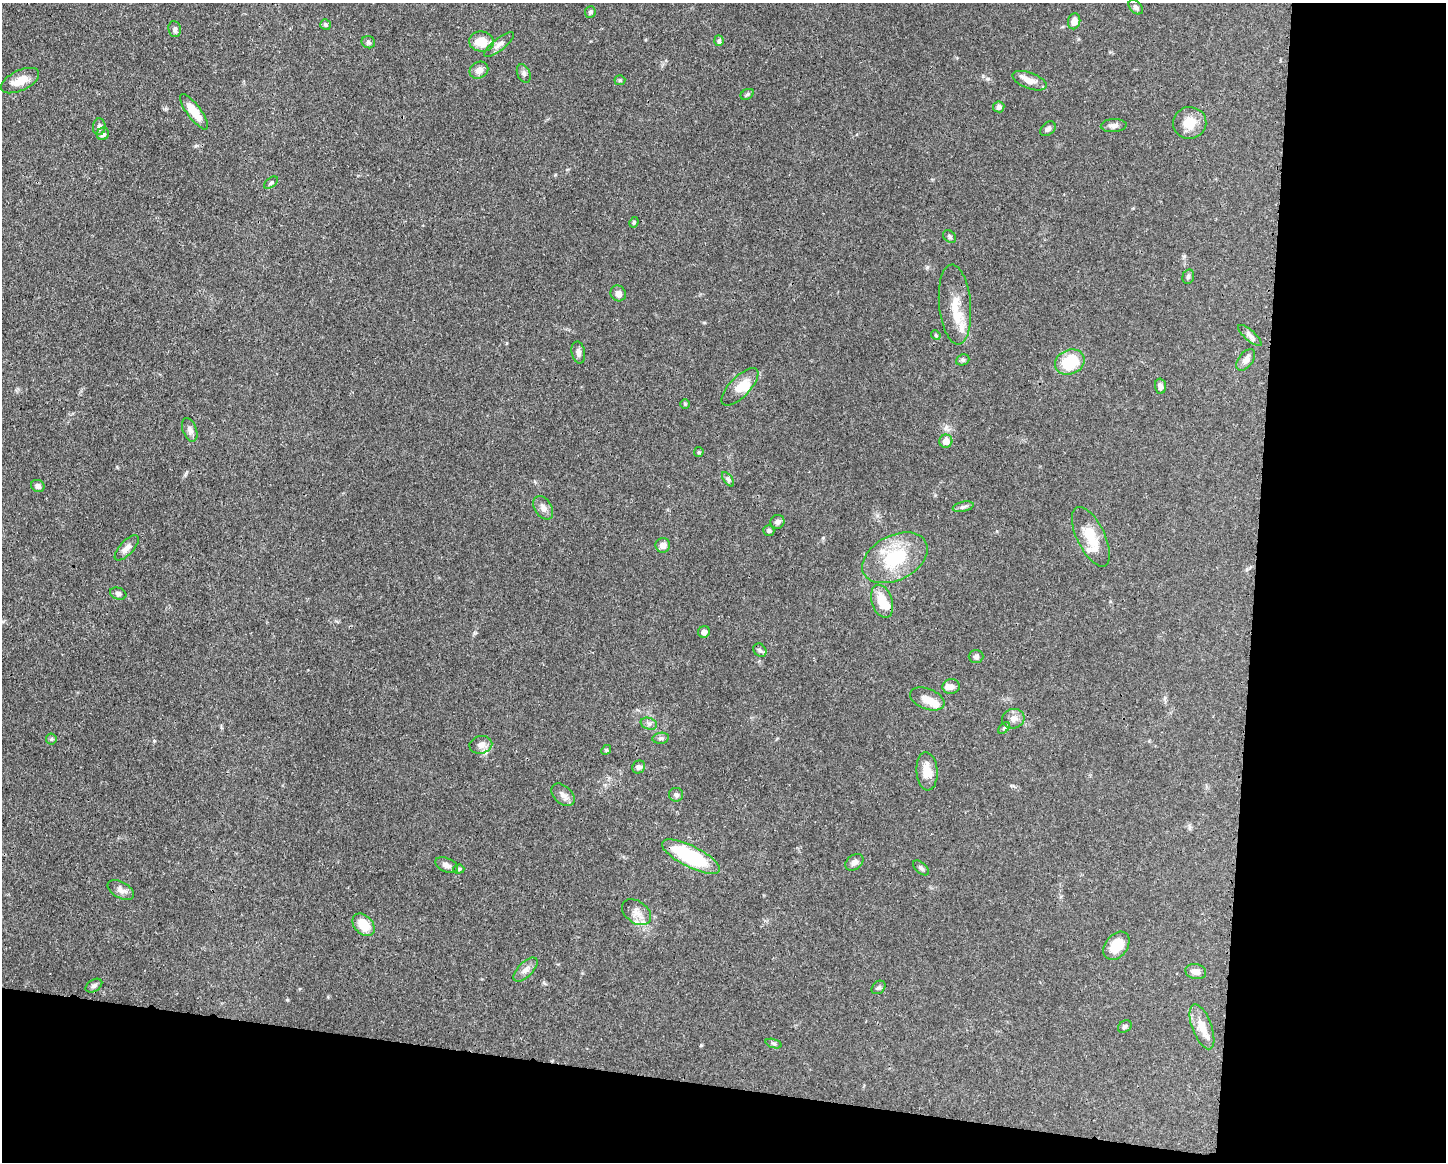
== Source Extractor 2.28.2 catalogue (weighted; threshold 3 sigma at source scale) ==
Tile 12 of 3 x 4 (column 3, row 4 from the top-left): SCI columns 3005-4448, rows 4-1163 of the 4676 x 4645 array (HDU 1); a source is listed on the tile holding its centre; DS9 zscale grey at full resolution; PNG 1448 x 1164 px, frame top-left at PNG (2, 3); each listed source drawn as its Kron ellipse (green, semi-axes under 4 px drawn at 4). Shown black and unused: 20% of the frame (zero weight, under 3 of 4 exposures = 1% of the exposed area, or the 3 px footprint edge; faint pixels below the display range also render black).
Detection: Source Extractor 2.28.2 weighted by HDU 2 'WHT'; one run over the whole footprint, this tile lists its part. Background 0.0544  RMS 0.0032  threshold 0.0145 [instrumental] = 3 sigma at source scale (4.5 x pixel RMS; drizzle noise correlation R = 1.50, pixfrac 1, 0.05/0.05 arcsec/px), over >= 5 px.
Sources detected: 91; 1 inside a brighter object's white glare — neither listed nor drawn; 6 inside a brighter listed object's ellipse — not listed separately; the other 84 listed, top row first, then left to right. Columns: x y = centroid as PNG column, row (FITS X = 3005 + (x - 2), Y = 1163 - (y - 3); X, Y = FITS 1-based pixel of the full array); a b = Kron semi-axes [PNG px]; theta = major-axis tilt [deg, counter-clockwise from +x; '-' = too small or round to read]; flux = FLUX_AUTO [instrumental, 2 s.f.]
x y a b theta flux
1136 7 8 5 -45 0.88
590 12 6 5 - 0.5
1074 21 8 6 76 2.2
326 25 5 5 - 0.53
175 29 8 6 -81 0.91
719 41 5 4 - 0.71
368 42 7 6 - 0.66
481 42 12 10 -6 5.7
499 45 18 6 38 1.5
479 70 10 8 31 2.1
524 73 9 6 -67 0.91
620 80 5 5 - 0.41
20 81 20 10 26 4.4
1029 81 18 8 -20 3.3
747 94 7 5 29 0.53
999 107 5 5 - 1.1
194 112 21 7 -53 6.3
1190 123 16 16 - 5.2
1114 126 13 6 3 1.4
99 127 8 6 85 1.4
1048 129 9 6 39 1
103 134 6 6 - 1.5
271 183 8 4 37 0.61
634 222 5 4 - 0.47
950 236 7 5 -49 0.63
1188 277 7 5 74 0.64
618 293 8 7 - 1.4
955 305 40 16 -85 7.7
936 335 5 4 - 0.37
1250 335 15 5 -41 1.3
578 352 11 6 -78 1.2
963 360 7 5 21 0.6
1246 360 12 7 52 1.7
1070 362 15 12 22 12
1160 386 7 5 -88 1.2
740 387 24 10 46 4.6
685 404 5 5 - 0.37
190 430 12 7 -70 1.5
946 441 6 6 - 2.9
699 452 5 4 - 0.36
728 479 8 4 -54 0.64
38 486 7 6 - 1.2
963 507 10 5 12 0.87
543 508 13 8 -56 1.7
777 522 7 6 - 1
769 530 5 5 - 0.65
1091 537 32 14 -64 7.8
663 545 7 7 - 1.6
127 548 16 7 47 2.1
895 558 35 22 27 18
118 594 8 6 -20 0.9
882 601 17 10 -72 5.3
704 632 6 5 - 1.4
760 650 7 6 - 0.66
976 656 7 6 - 0.8
951 687 9 7 9 1.5
927 699 18 10 -22 3.2
1013 719 11 9 11 1.9
649 724 8 5 -18 1
1004 728 7 4 45 0.56
661 738 8 5 9 0.75
51 739 5 5 - 0.43
481 745 11 9 11 1.8
606 750 5 4 - 0.35
639 767 7 6 - 1
927 771 19 10 -86 4.4
563 795 13 9 -43 1.8
676 795 7 7 - 0.87
691 857 32 10 -27 25
854 862 10 7 38 1.5
447 865 12 7 -22 1.7
921 868 9 5 -41 0.84
459 869 5 4 - 0.53
121 890 14 8 -29 1.8
636 912 16 11 -37 3.1
364 925 13 9 -46 6
1116 946 16 11 51 6.2
526 970 15 7 45 1.9
1196 971 10 7 -10 1.9
94 986 9 6 31 0.88
879 987 8 6 41 0.69
1125 1026 7 5 34 0.69
1202 1027 23 9 -69 4.7
774 1044 8 3 -19 0.51
Unlisted compact peaks at least as high as the median listed source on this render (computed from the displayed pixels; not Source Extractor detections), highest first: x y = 701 1045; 287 1000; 927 267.